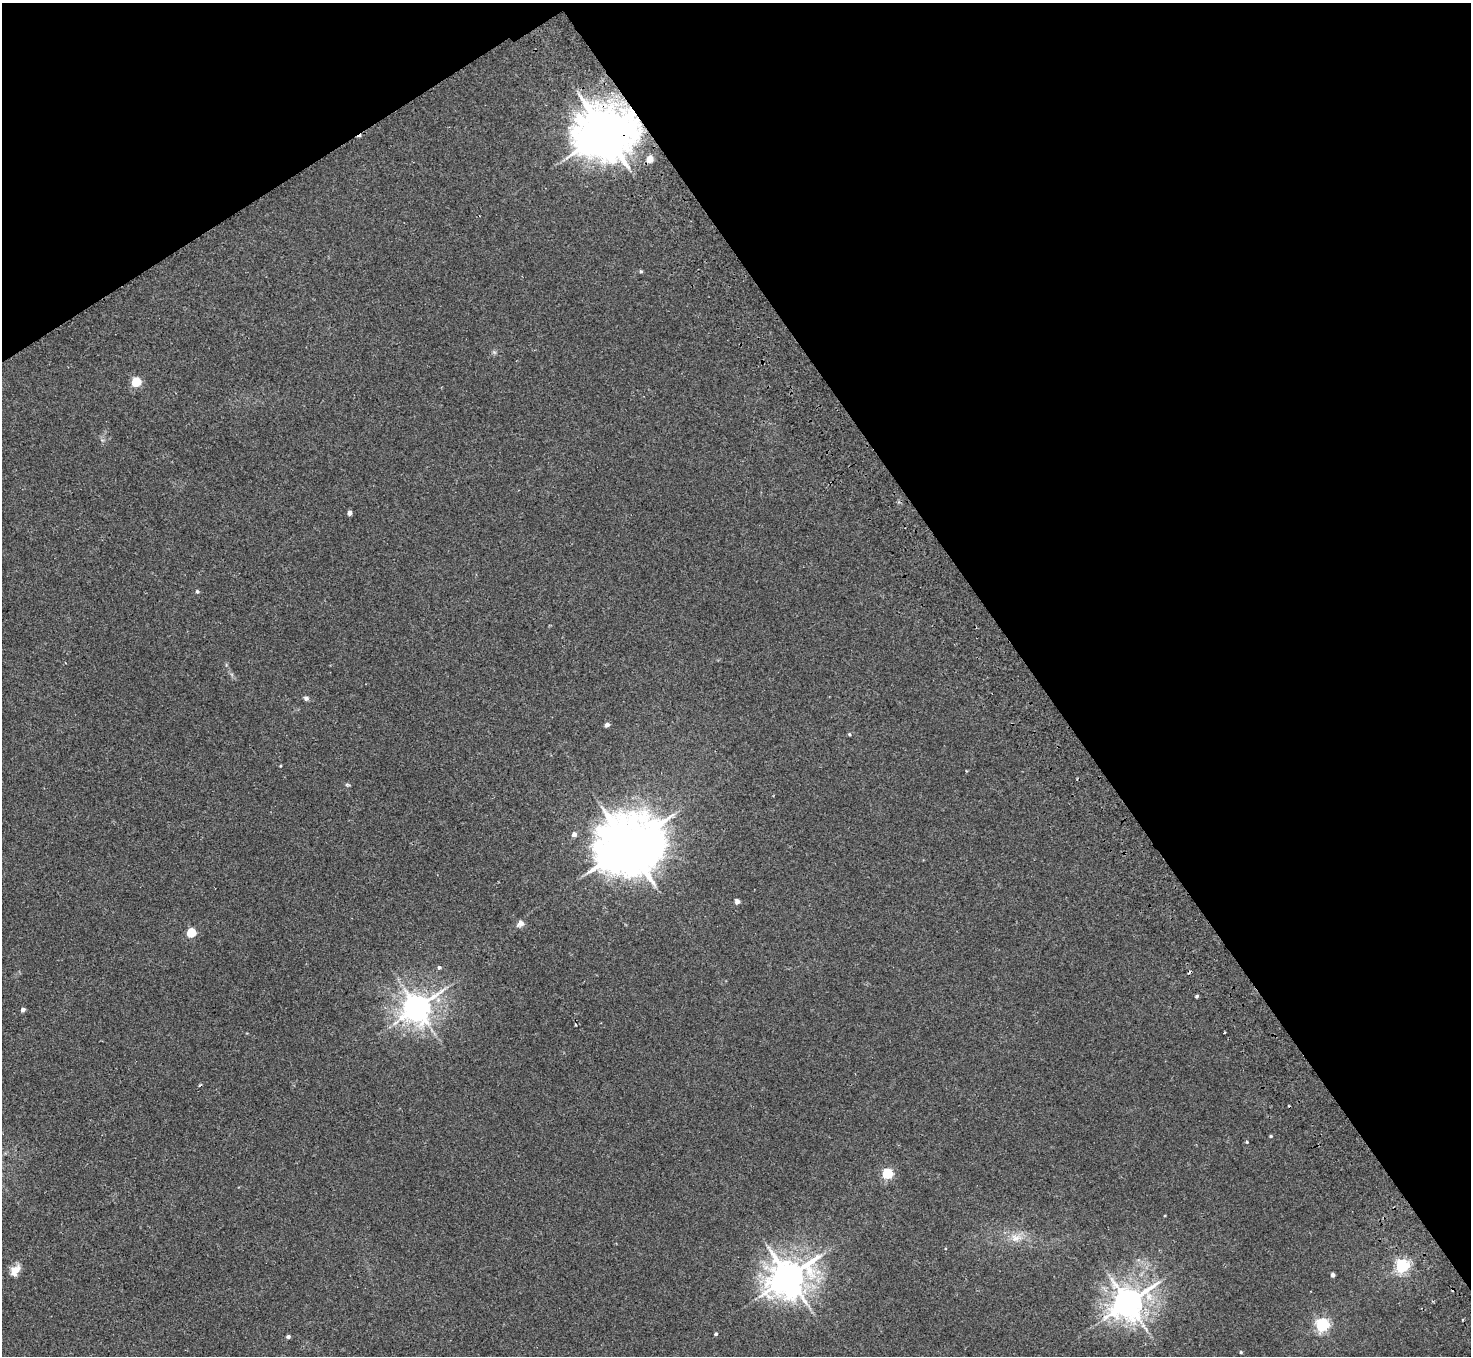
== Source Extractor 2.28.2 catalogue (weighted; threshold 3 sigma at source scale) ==
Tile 3 of 4 x 4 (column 3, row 1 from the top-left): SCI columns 2992-4460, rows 4394-5747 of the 5980 x 5944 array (HDU 1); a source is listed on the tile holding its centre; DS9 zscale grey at full resolution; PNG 1473 x 1358 px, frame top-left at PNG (2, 3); no overlay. Shown black and unused: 35% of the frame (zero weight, under 2 of 3 exposures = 3% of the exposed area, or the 3 px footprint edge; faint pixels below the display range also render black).
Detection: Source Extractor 2.28.2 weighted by HDU 2 'WHT'; one run over the whole footprint, this tile lists its part. Background 0.0219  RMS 0.0068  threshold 0.0305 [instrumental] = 3 sigma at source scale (4.5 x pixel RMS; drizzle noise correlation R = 1.50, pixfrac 1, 0.05/0.05 arcsec/px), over >= 5 px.
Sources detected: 38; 4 cosmic-ray / hot-pixel residue — not listed; the other 34 listed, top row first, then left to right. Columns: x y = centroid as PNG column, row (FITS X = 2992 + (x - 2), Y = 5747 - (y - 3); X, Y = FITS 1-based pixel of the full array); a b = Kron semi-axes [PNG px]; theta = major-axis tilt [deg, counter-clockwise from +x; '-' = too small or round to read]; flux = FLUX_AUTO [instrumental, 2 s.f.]
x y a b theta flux
604 132 15 13 14 3800
650 159 4 4 - 11
641 271 4 4 - 1
136 382 5 5 - 37
349 513 4 4 - 3.5
197 591 5 4 - 1.1
306 698 7 6 - 1.5
607 725 4 4 - 2.9
849 734 4 4 - 0.77
280 766 4 2 - 0.54
347 785 7 3 -8 0.85
574 834 4 4 - 3.6
628 845 18 16 24 4900
737 901 4 4 - 4.2
520 923 6 5 - 4.5
191 932 5 5 - 35
439 967 4 4 - 1.4
1197 996 3 3 - 1.3
417 1008 9 8 - 930
23 1009 4 4 - 3.2
1224 1032 3 2 - 0.81
1271 1136 4 3 - 0.74
1247 1142 4 4 - 0.66
887 1173 5 5 - 62
1016 1238 16 11 3 7.8
1402 1265 5 5 - 160
15 1270 16 10 49 6
1333 1275 4 4 - 2.6
788 1277 12 10 36 1600
1128 1303 10 9 - 1200
1322 1325 6 5 - 130
716 1334 4 4 - 1.2
288 1336 4 3 - 1.9
1241 1352 4 3 - 0.8
Overlapping masked pixels (flux is a lower limit): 1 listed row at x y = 604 132